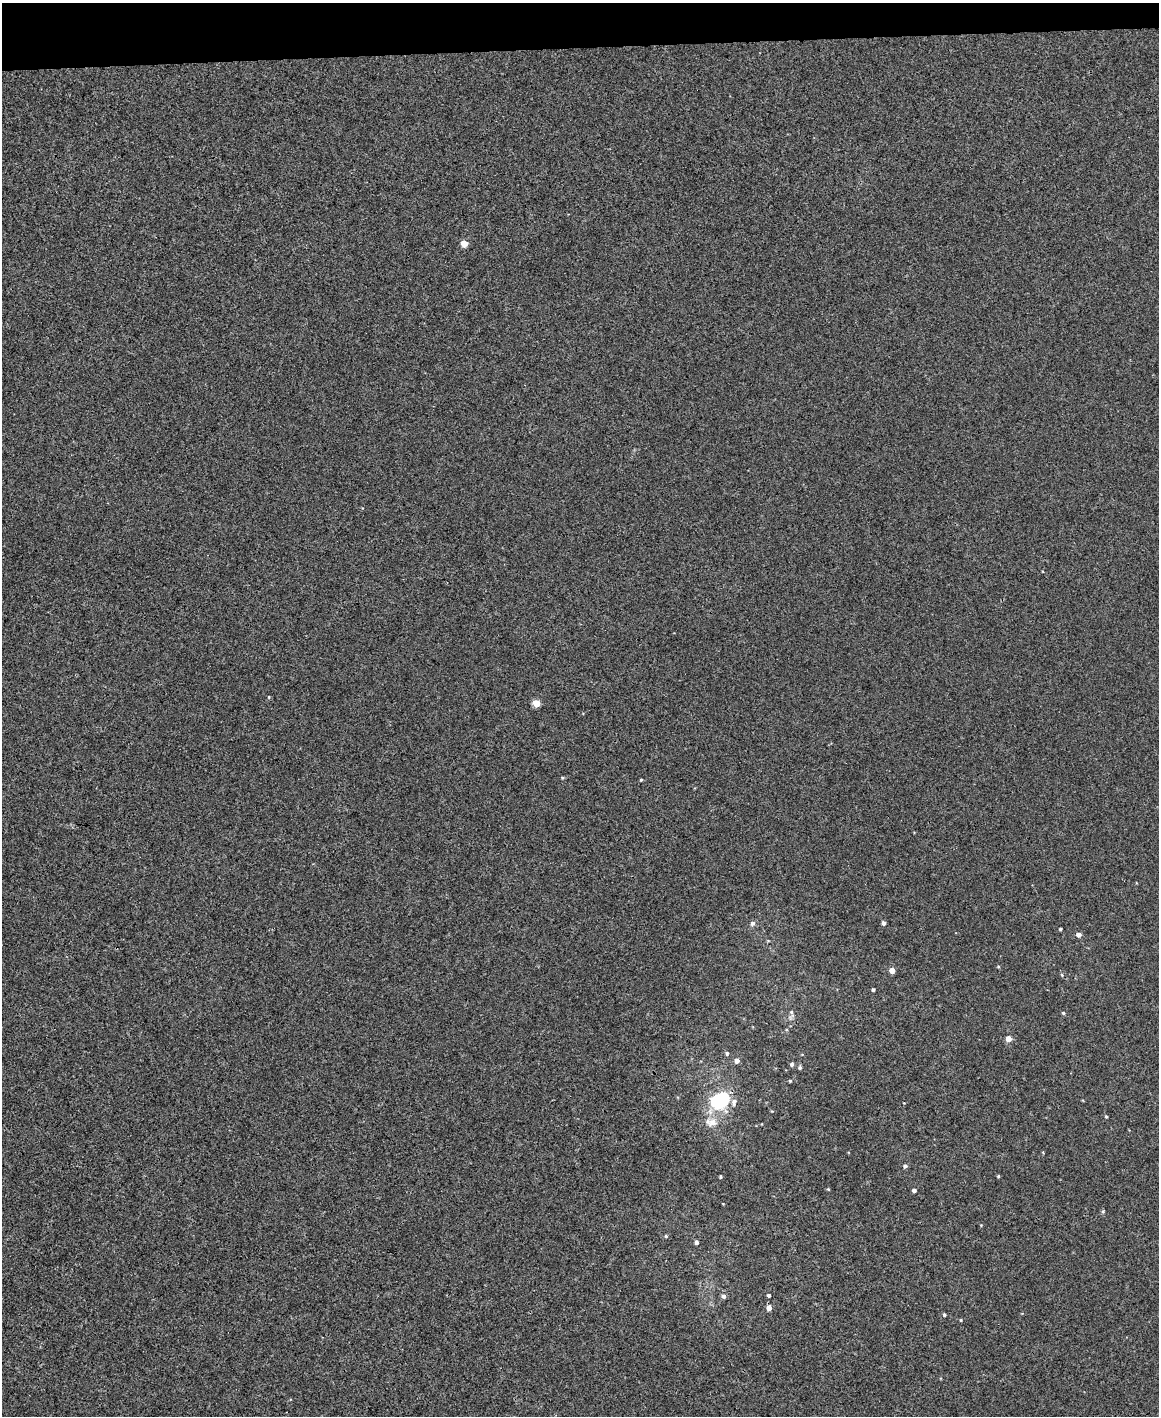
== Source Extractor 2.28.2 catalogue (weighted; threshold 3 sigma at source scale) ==
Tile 3 of 4 x 3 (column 3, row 1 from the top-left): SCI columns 2316-3472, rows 2961-4374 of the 4630 x 4614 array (HDU 1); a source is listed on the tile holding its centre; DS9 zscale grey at full resolution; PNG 1161 x 1418 px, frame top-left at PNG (2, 3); no overlay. Shown black and unused: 3% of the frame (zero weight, under 3 of 4 exposures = <1% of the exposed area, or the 3 px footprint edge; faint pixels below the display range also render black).
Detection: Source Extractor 2.28.2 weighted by HDU 2 'WHT'; one run over the whole footprint, this tile lists its part. Background 0.00112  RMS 0.0035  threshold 0.0157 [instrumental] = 3 sigma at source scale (4.5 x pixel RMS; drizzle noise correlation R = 1.50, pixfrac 1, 0.05/0.05 arcsec/px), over >= 5 px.
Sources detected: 41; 1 inside a brighter listed object's ellipse — not listed separately; the other 40 listed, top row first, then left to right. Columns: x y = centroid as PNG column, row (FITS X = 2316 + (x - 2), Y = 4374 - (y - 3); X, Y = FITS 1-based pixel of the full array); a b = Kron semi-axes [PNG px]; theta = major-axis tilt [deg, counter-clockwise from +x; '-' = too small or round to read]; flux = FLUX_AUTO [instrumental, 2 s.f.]
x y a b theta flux
464 243 5 4 - 7.4
269 697 4 4 - 0.4
536 703 5 4 - 8.5
562 778 4 3 - 0.4
641 780 4 3 - 0.4
752 923 7 6 - 1.1
883 923 4 4 - 1.2
1060 929 3 3 - 0.54
1079 934 5 4 - 1.8
998 966 4 4 - 0.36
892 970 4 4 - 3.5
1062 975 5 4 - 0.41
873 990 4 3 - 0.67
791 1013 15 7 -79 1.6
1063 1013 5 4 - 0.56
1008 1039 4 4 - 4.3
727 1053 5 5 - 0.69
737 1060 5 4 - 2.2
792 1064 5 4 - 0.91
800 1067 5 4 - 0.66
790 1081 3 3 - 0.42
1083 1100 4 3 - 0.28
719 1101 20 15 33 27
904 1103 3 2 - 0.21
1106 1116 5 3 - 0.4
711 1122 20 14 -5 5
905 1166 5 4 - 1
720 1176 3 3 - 0.49
998 1176 3 3 - 0.44
828 1189 4 4 - 0.34
914 1190 4 4 - 1
723 1204 3 2 - 0.24
1103 1211 5 4 - 0.53
666 1236 4 3 - 0.42
696 1242 4 4 - 0.95
769 1295 3 3 - 0.9
723 1296 5 5 - 1.3
769 1308 5 4 - 2.8
944 1315 4 4 - 0.52
961 1320 4 3 - 0.36